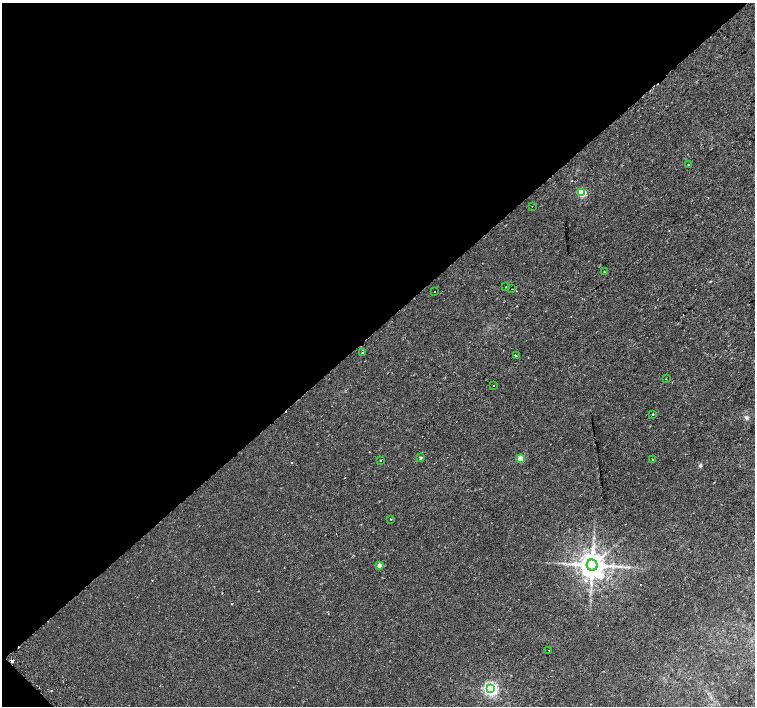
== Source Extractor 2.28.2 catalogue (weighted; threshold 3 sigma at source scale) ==
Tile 5 of 4 x 4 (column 1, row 2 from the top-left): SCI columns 45-1549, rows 3012-4419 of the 6115 x 6087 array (HDU 1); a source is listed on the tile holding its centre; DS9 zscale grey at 2 x 2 block average (1 PNG px = mean of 2 x 2 image px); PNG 757 x 708 px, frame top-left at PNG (2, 3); each listed source drawn as its Kron ellipse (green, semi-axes under 4 px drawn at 4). Shown black and unused: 47% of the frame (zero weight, under 2 of 3 exposures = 3% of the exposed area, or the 3 px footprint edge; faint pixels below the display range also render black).
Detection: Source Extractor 2.28.2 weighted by HDU 2 'WHT'; one run over the whole footprint, this tile lists its part. Background 0.0126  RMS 0.0033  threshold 0.0148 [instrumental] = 3 sigma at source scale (4.5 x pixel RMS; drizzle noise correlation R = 1.50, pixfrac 1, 0.0396/0.0396 arcsec/px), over >= 5 px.
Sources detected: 27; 6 cosmic-ray / hot-pixel residue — neither listed nor drawn; the other 21 listed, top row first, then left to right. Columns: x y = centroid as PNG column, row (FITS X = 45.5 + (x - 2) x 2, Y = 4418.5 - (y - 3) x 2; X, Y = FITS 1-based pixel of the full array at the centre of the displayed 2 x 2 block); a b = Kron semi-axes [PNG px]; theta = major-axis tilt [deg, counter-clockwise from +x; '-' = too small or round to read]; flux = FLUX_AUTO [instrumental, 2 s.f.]
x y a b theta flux
688 165 2 2 - 0.5
582 193 3 3 - 25
532 206 2 2 - 0.4
604 272 2 2 - 0.28
506 287 2 2 - 0.27
512 289 2 2 - 0.3
435 292 2 2 - 0.21
362 352 2 2 - 0.91
516 356 2 2 - 2.3
666 379 2 2 - 0.3
494 385 2 2 - 0.94
653 414 2 2 - 0.34
421 458 2 2 - 0.81
520 459 3 3 - 11
652 459 2 2 - 0.32
381 460 2 2 - 0.43
391 519 2 2 - 0.91
379 565 2 2 - 3.4
592 565 5 5 - 850
549 650 2 2 - 0.29
491 689 4 3 - 120
Diffuse or blended objects may show on this block-average render without a row.